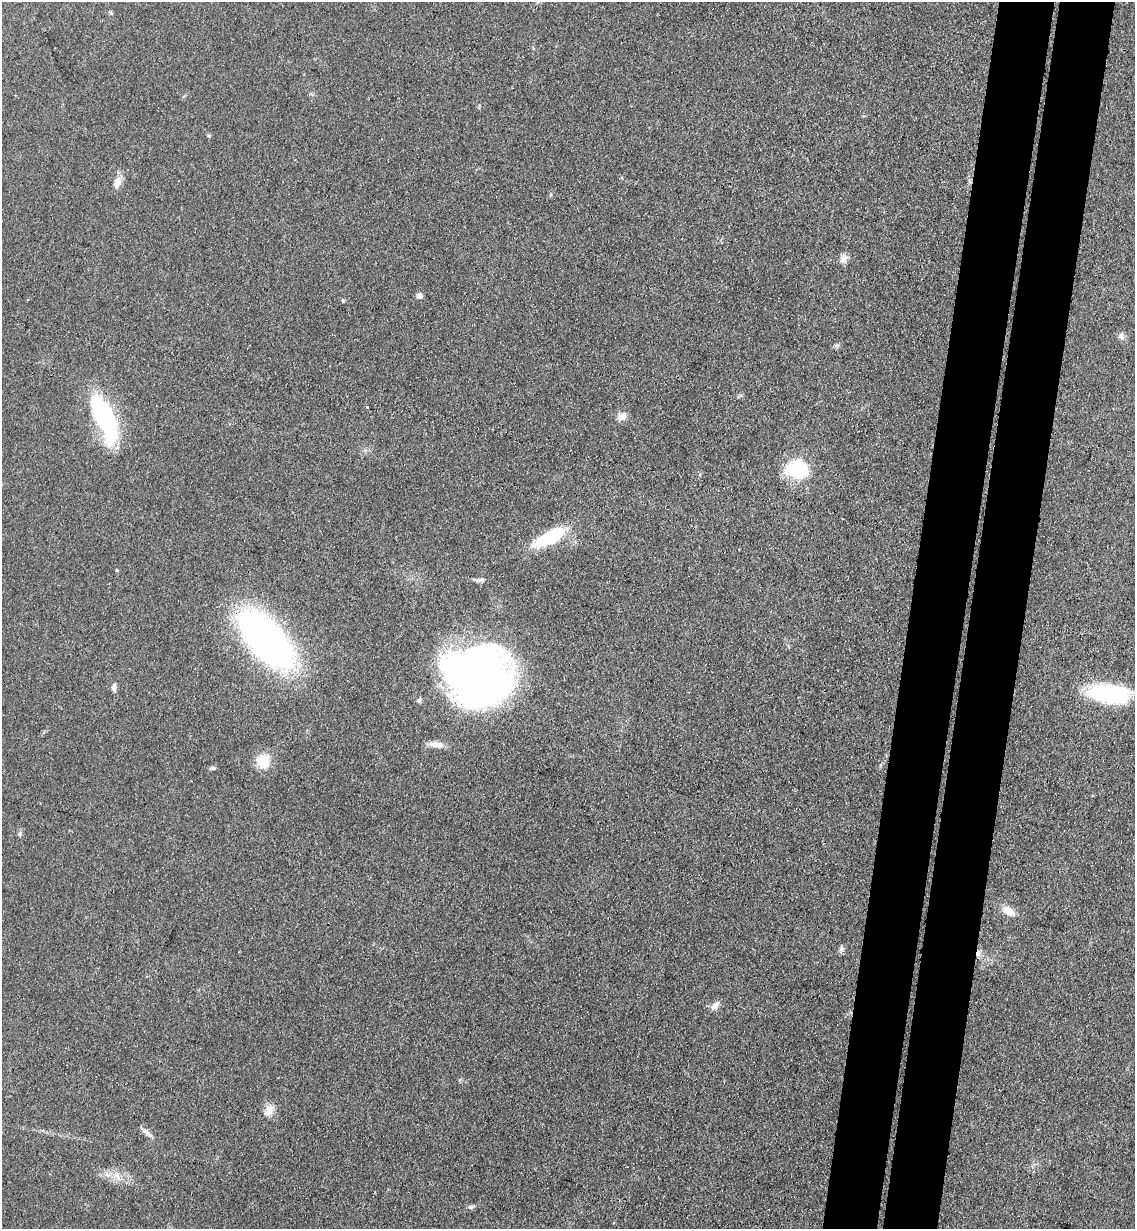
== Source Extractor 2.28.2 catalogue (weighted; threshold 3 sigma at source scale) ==
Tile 10 of 4 x 4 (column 2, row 3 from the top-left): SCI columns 1427-2559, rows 1242-2468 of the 5000 x 4935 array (HDU 1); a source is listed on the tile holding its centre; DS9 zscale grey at full resolution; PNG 1137 x 1231 px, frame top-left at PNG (2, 2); no overlay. Shown black and unused: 10% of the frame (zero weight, under 3 of 4 exposures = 5% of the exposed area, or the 3 px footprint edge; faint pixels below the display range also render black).
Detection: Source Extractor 2.28.2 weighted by HDU 2 'WHT'; one run over the whole footprint, this tile lists its part. Background 0.112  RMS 0.0077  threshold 0.0347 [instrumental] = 3 sigma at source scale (4.5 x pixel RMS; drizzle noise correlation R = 1.50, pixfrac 1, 0.05/0.05 arcsec/px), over >= 5 px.
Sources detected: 32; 2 cosmic-ray / hot-pixel residue — not listed; the other 30 listed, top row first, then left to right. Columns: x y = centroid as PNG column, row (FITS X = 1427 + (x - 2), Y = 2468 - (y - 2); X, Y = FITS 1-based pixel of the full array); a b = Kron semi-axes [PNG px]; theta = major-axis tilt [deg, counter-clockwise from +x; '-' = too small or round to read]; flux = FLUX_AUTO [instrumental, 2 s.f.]
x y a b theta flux
111 13 6 4 -71 0.96
117 183 15 9 74 6.5
843 259 12 8 57 4.5
419 296 7 6 - 3.4
343 301 5 3 - 0.76
1121 336 9 7 -90 2.7
367 407 3 3 - 4
622 416 13 9 26 4.8
104 418 55 18 -66 94
797 469 24 20 -6 42
549 537 38 13 27 42
117 570 5 3 - 0.68
479 580 14 5 8 2.4
266 639 49 23 -49 420
478 675 56 48 -17 550
114 688 10 5 88 2.8
1109 694 42 18 -5 74
419 700 7 6 - 1.9
435 744 19 8 -7 6.3
263 761 13 12 - 20
212 768 8 5 6 1.5
20 834 6 5 - 1.4
1008 911 14 9 -34 8.8
841 949 8 7 - 2.2
715 1005 12 8 48 4.4
460 1080 6 4 70 0.87
269 1110 16 10 59 6.8
147 1133 17 6 -40 3.8
117 1176 12 7 -49 5.8
471 1207 9 5 7 1.9
Overlapping masked pixels (flux is a lower limit): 1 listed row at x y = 266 639